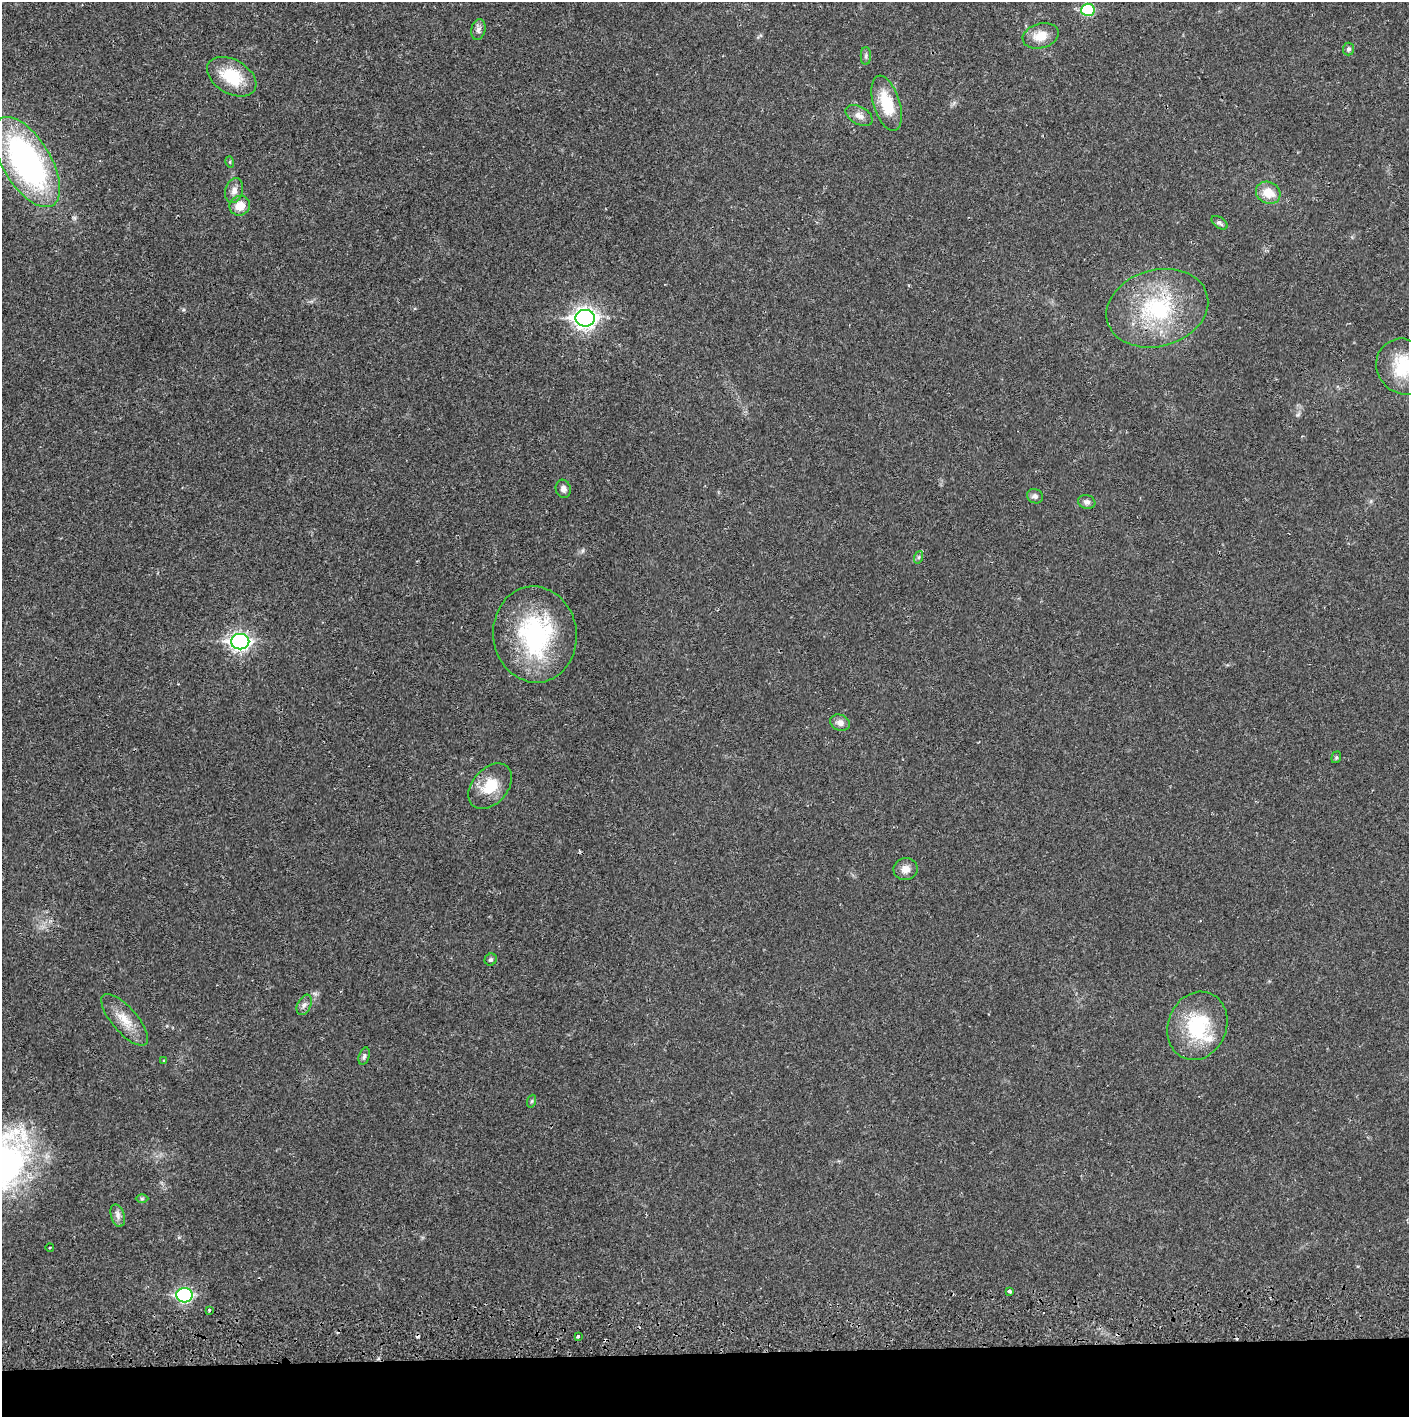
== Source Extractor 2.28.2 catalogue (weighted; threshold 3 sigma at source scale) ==
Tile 8 of 3 x 3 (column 2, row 3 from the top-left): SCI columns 1410-2816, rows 72-1486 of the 4263 x 4373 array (HDU 1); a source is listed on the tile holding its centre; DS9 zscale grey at full resolution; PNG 1411 x 1419 px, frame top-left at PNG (2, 2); each listed source drawn as its Kron ellipse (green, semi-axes under 4 px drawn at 4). Shown black and unused: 4% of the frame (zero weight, under 2 of 3 exposures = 3% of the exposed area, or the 3 px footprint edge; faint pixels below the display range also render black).
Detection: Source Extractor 2.28.2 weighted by HDU 2 'WHT'; one run over the whole footprint, this tile lists its part. Background 0.0216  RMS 0.0035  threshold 0.0157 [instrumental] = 3 sigma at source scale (4.5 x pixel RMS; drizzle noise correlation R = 1.50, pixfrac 1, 0.05/0.05 arcsec/px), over >= 5 px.
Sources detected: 45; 1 inside a brighter object's white glare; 2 cosmic-ray / hot-pixel residue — neither listed nor drawn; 1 inside a brighter listed object's ellipse — not listed separately; the other 41 listed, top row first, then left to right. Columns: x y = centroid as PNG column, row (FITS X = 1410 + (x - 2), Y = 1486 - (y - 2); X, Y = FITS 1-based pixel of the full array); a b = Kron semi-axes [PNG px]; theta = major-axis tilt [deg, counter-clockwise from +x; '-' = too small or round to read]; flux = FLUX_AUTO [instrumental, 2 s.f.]
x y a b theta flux
1088 10 7 6 - 25
478 30 11 7 77 1.4
1041 36 18 12 15 5.6
1348 49 6 5 - 0.9
866 56 9 5 89 0.86
232 77 27 17 -30 14
887 103 29 13 -72 12
859 116 15 9 -30 2.5
27 162 51 24 -59 98
230 162 5 3 - 0.38
234 191 13 9 74 2.2
1268 193 12 10 -27 6.2
240 206 10 9 - 4.6
1219 223 9 5 -35 0.92
1157 308 52 38 16 38
585 318 10 8 0 190
1404 367 29 26 -51 17
563 489 9 7 -73 1.6
1035 496 8 7 - 1.2
1087 502 9 7 -19 1.3
919 557 6 4 71 0.6
535 634 48 42 -83 46
240 642 9 7 0 130
840 723 10 8 -23 2
1336 757 6 4 70 0.51
490 786 26 17 49 9.9
905 869 12 11 - 2.8
491 960 6 5 - 0.77
304 1005 11 6 65 1.4
125 1020 32 12 -49 6.8
1197 1026 35 29 67 24
364 1056 9 5 75 0.89
164 1060 4 3 - 0.36
532 1101 6 4 71 0.51
142 1199 6 4 0 0.43
118 1216 11 6 -73 1.7
50 1247 4 3 - 0.29
1009 1291 3 3 - 1.3
184 1295 8 7 - 60
209 1310 3 3 - 0.91
578 1336 3 3 - 1.5
Isophote crosses this tile's border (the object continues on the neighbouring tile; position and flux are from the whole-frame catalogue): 1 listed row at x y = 1404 367